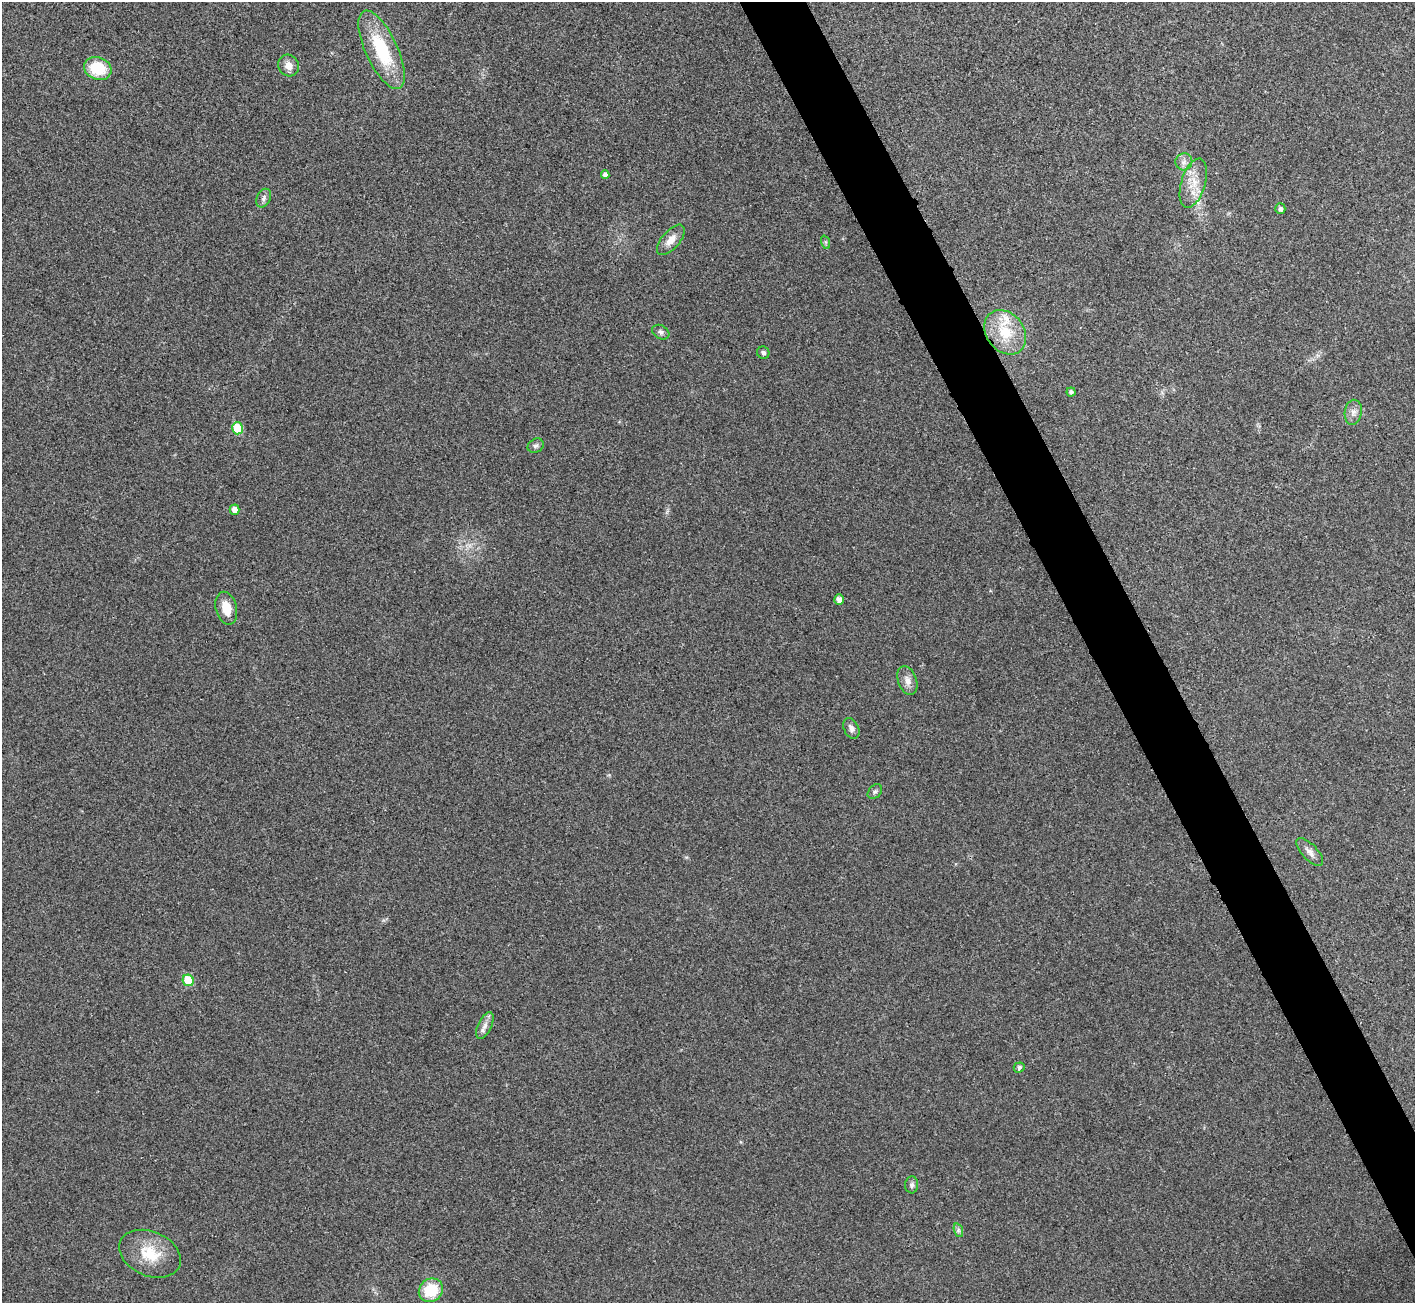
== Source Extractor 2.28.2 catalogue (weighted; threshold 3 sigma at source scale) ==
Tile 6 of 4 x 4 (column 2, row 2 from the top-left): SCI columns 1420-2832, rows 2763-4063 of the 5667 x 5657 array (HDU 1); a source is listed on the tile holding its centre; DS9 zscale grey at full resolution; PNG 1417 x 1305 px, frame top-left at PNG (2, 2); each listed source drawn as its Kron ellipse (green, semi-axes under 4 px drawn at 4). Shown black and unused: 4% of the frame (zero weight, under 3 of 4 exposures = <1% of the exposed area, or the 3 px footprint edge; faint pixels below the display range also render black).
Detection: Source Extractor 2.28.2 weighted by HDU 2 'WHT'; one run over the whole footprint, this tile lists its part. Background 0.0505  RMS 0.0067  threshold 0.0303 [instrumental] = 3 sigma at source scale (4.5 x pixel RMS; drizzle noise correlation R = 1.50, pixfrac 1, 0.05/0.05 arcsec/px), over >= 5 px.
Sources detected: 33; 2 inside a brighter listed object's ellipse — not listed separately; the other 31 listed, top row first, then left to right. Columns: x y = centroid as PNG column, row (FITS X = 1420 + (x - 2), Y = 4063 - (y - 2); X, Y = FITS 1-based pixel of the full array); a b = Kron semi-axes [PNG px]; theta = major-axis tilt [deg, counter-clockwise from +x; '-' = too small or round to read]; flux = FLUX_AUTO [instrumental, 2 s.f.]
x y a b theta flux
381 50 42 16 -65 43
289 66 11 10 - 5.3
98 68 14 11 -20 23
1184 162 8 8 - 3.3
605 175 4 4 - 2.6
1193 183 25 12 73 13
264 198 10 6 65 2.4
1280 209 5 5 - 2.1
671 240 18 9 49 6.7
825 242 7 4 -71 0.97
661 332 9 6 -29 2
1005 332 24 18 -52 23
763 353 6 6 - 1.9
1071 392 4 4 - 1.8
1353 412 12 8 81 4.1
237 428 6 5 - 20
536 446 8 6 33 1.9
235 510 5 5 - 4.5
839 599 5 5 - 3.7
226 608 17 10 -76 11
907 680 15 9 -70 5
851 729 11 7 -65 3.1
875 792 8 6 48 1.7
1310 852 18 7 -47 4.5
188 980 6 5 - 25
485 1025 14 6 64 4
1019 1067 6 5 - 1.7
912 1185 8 6 85 2.1
958 1230 7 4 -72 1.5
150 1254 32 22 -24 23
431 1290 12 11 - 22